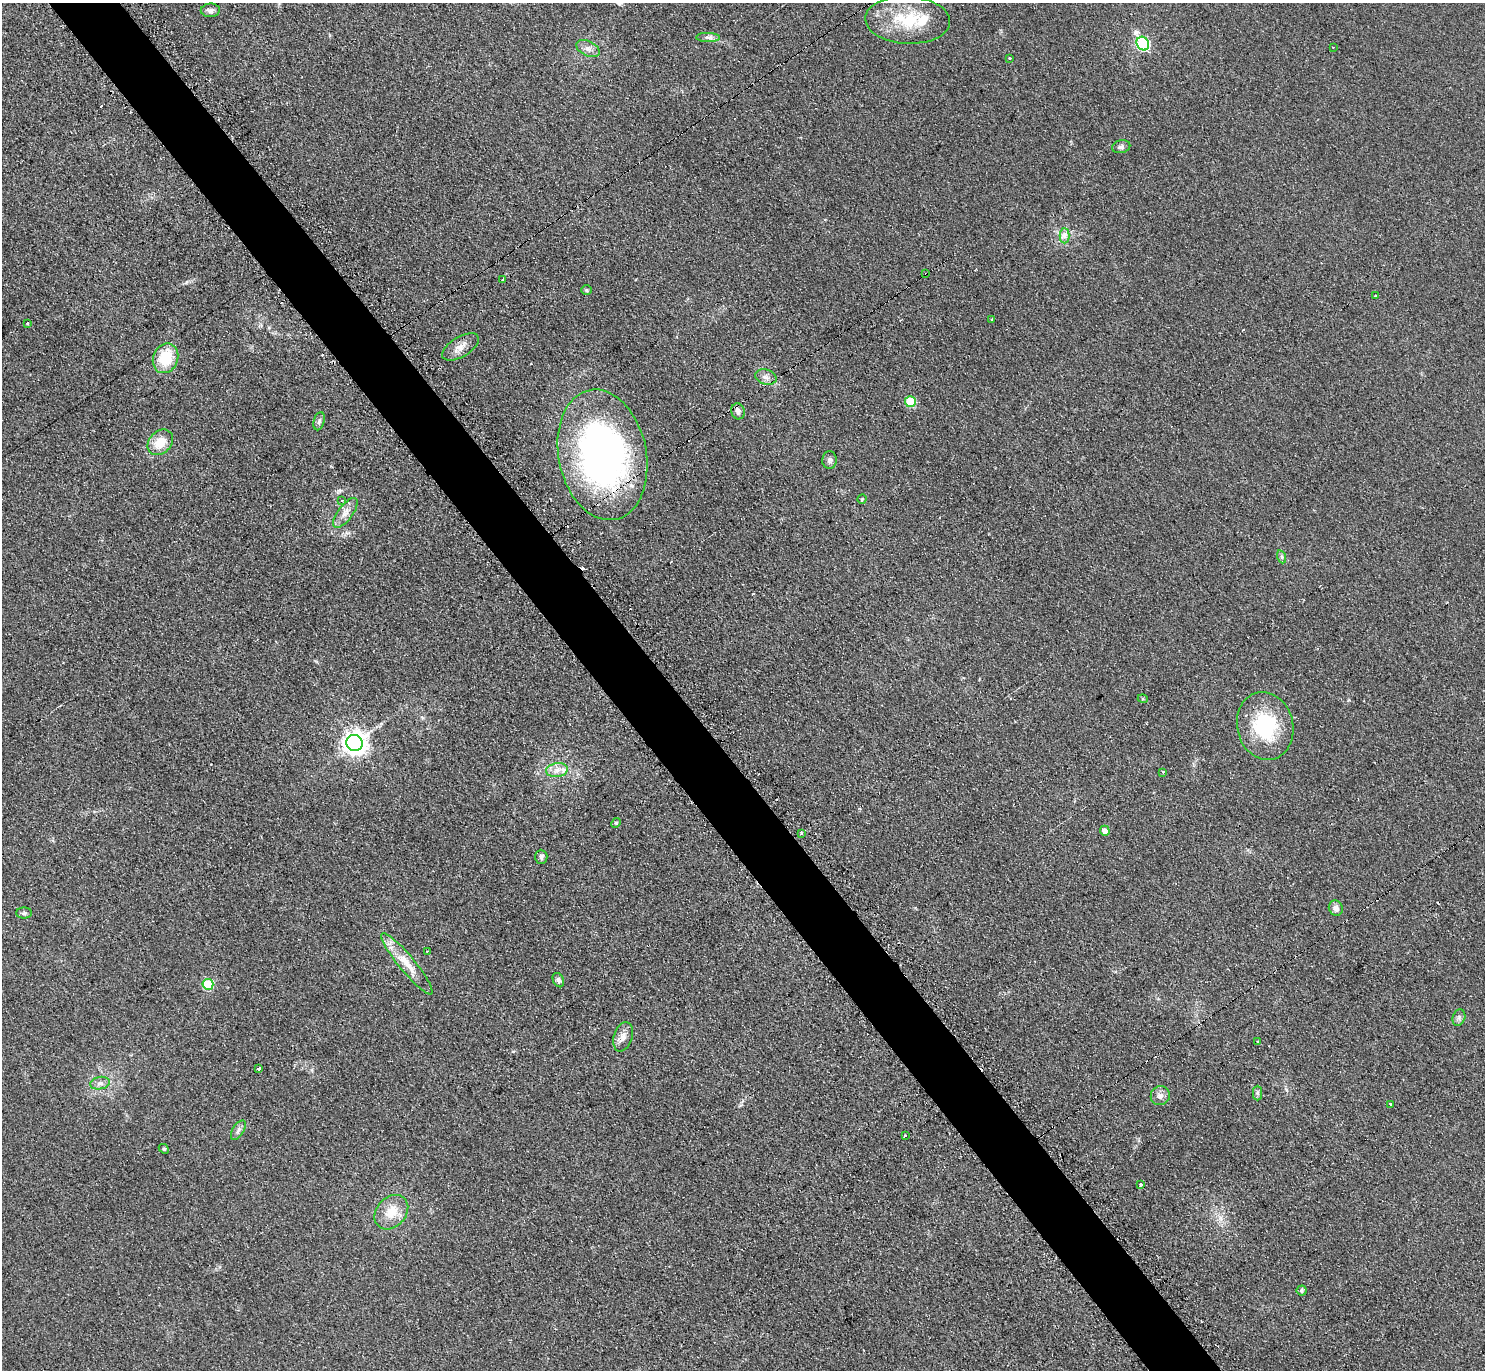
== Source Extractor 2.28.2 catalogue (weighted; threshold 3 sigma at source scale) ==
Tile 11 of 4 x 4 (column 3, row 3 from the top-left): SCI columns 2971-4453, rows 1528-2895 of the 5951 x 5939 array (HDU 1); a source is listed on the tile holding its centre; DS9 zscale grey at full resolution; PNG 1487 x 1372 px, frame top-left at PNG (2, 3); each listed source drawn as its Kron ellipse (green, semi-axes under 4 px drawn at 4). Shown black and unused: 5% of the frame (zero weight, under 2 of 3 exposures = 2% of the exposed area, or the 3 px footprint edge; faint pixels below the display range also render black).
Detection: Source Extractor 2.28.2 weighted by HDU 2 'WHT'; one run over the whole footprint, this tile lists its part. Background 0.14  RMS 0.013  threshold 0.0567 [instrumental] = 3 sigma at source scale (4.5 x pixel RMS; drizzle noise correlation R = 1.50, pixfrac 1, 0.05/0.05 arcsec/px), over >= 5 px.
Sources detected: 66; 8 cosmic-ray / hot-pixel residue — neither listed nor drawn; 1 inside a brighter listed object's ellipse — not listed separately; the other 57 listed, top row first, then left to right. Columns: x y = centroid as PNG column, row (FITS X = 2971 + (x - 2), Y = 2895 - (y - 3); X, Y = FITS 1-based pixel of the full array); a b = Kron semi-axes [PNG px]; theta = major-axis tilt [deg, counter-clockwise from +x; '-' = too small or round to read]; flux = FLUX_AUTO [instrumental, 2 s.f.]
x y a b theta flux
210 10 9 7 4 4.6
908 20 42 23 -3 63
708 37 12 4 -1 3.9
1143 44 7 6 - 150
1333 47 2 2 - 1.1
588 49 12 7 -26 7.2
1010 58 3 2 - 1.7
1121 147 9 6 13 3.7
1064 236 7 5 -89 4.4
926 274 3 2 - 2.1
503 279 3 3 - 2.3
586 290 5 5 - 1.8
1375 296 3 3 - 1.1
991 319 3 2 - 1.3
27 323 3 3 - 1.5
460 347 20 10 31 12
165 358 15 12 68 40
766 377 11 7 -18 6
910 402 5 5 - 52
738 411 8 6 -76 5.2
319 421 9 5 74 3.5
160 442 14 11 46 23
602 455 66 44 -79 510
829 460 8 7 - 3.9
862 499 4 4 - 1.6
342 501 4 2 - 1.3
345 513 18 7 53 9.6
1282 557 7 4 -72 2.2
1143 699 5 3 - 1.5
1265 726 34 28 -77 86
354 743 8 8 - 1000
557 770 11 7 9 8.2
1163 772 3 3 - 3.5
616 823 5 4 - 1.6
1105 831 5 5 - 8.1
801 833 3 3 - 1.9
541 857 7 6 - 3.4
1336 908 8 7 - 6.1
24 913 8 5 0 2.7
427 951 3 3 - 2.3
407 964 39 8 -50 24
558 980 7 5 -64 3.4
208 984 5 5 - 60
1459 1018 8 6 71 3.7
623 1037 15 9 72 9
1257 1041 3 2 - 1.3
259 1069 3 3 - 8.8
100 1083 10 6 11 4.7
1257 1093 7 4 -90 2.7
1160 1096 10 9 - 6.5
1391 1105 3 3 - 4.3
238 1130 11 5 59 4.4
905 1136 3 3 - 13
164 1149 6 4 -42 1.4
1141 1185 3 3 - 3.8
391 1212 19 14 47 24
1302 1291 5 5 - 2.8
Overlapping masked pixels (flux is a lower limit): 2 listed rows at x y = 926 274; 602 455
Unlisted compact peaks at least as high as the median listed source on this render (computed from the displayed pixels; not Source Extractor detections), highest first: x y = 186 282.